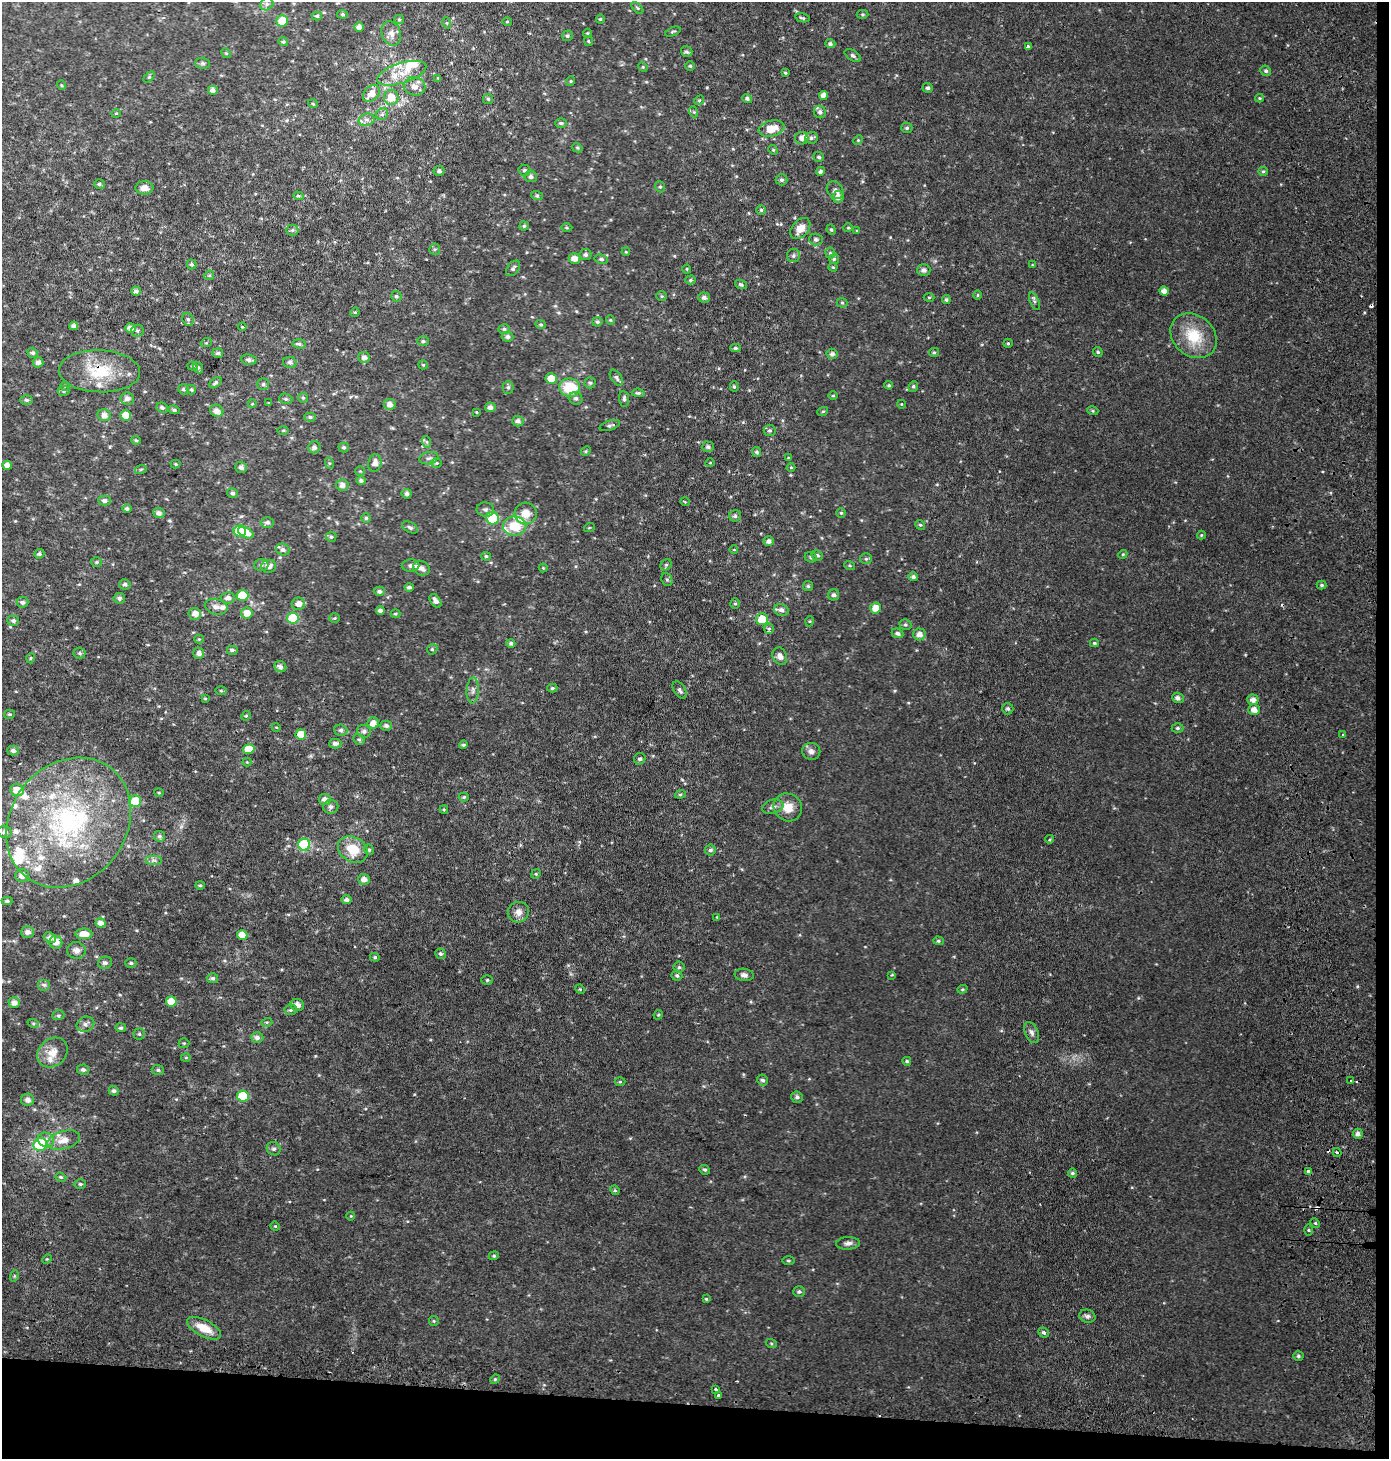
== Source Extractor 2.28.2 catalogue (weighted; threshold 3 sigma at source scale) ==
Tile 9 of 3 x 3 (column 3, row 3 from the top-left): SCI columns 3107-4493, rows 63-1519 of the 4819 x 4478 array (HDU 1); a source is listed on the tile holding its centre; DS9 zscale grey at full resolution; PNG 1391 x 1461 px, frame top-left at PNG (2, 2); each listed source drawn as its Kron ellipse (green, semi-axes under 4 px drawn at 4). Shown black and unused: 5% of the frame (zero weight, under 2 of 3 exposures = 6% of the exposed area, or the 3 px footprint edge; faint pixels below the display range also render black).
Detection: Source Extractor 2.28.2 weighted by HDU 2 'WHT'; one run over the whole footprint, this tile lists its part. Background 0.0305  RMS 0.008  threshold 0.0359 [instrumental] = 3 sigma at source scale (4.5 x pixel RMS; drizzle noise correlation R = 1.50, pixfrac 1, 0.0396/0.0396 arcsec/px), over >= 5 px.
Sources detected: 442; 1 inside a brighter object's white glare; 7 cosmic-ray / hot-pixel residue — neither listed nor drawn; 24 inside a brighter listed object's ellipse — not listed separately; the other 410 listed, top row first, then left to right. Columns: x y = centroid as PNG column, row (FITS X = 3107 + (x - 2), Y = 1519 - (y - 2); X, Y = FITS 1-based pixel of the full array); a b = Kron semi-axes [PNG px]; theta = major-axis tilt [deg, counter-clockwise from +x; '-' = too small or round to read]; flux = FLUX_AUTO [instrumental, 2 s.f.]
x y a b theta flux
267 4 7 6 - 2.1
637 8 7 3 -45 0.95
343 14 5 4 - 1.2
863 14 6 4 -1 1.1
317 16 5 4 - 1.2
802 18 7 4 -13 1.3
399 19 5 4 - 1
600 19 4 4 - 0.95
282 21 6 6 - 14
507 22 5 3 - 0.81
447 23 5 3 - 0.82
359 27 5 4 - 3.5
673 32 8 3 22 1
587 33 4 4 - 0.83
391 34 12 9 -70 4.8
567 36 5 5 - 1.4
588 41 5 4 - 0.85
283 42 5 4 - 1
830 44 5 4 - 2.3
1028 46 3 3 - 2.5
687 52 6 5 - 1.6
226 53 5 4 - 0.93
853 56 9 5 -33 1.9
203 63 7 5 -2 1.7
690 66 5 4 - 1.1
643 67 5 4 - 0.82
1266 71 5 5 - 1.5
402 73 25 10 18 15
785 73 4 3 - 0.87
149 77 6 4 45 1.2
438 78 4 4 - 0.67
571 81 5 4 - 0.92
61 85 5 3 - 0.69
414 86 11 9 -13 4.8
928 88 5 5 - 1.7
213 90 5 4 - 3.2
371 94 9 7 44 7.4
823 95 4 4 - 4.4
391 97 7 7 - 12
747 98 5 4 - 1.9
1259 98 4 4 - 0.85
488 99 5 5 - 1.2
699 100 5 4 - 0.99
313 104 5 3 - 0.64
694 112 5 3 - 0.87
820 112 6 6 - 2.9
116 113 5 4 - 0.88
382 114 6 5 - 1.6
367 120 8 6 19 3
561 123 6 5 - 1.3
907 128 5 5 - 1.5
771 129 13 8 14 13
802 138 6 6 - 4.7
811 138 6 6 - 1.8
858 140 5 4 - 0.86
577 148 5 4 - 0.98
773 150 5 4 - 0.91
819 157 5 5 - 1.4
525 170 6 5 - 1.6
439 171 5 5 - 2
820 171 5 4 - 1.7
1263 171 5 4 - 1
531 177 6 5 - 2.2
782 180 6 5 - 2.2
99 184 5 4 - 1.5
660 187 6 5 - 1.3
144 188 9 6 0 5.5
835 190 9 7 -49 2.9
298 196 5 4 - 1.1
537 196 6 4 -19 1.1
838 197 6 5 - 5.1
761 210 5 5 - 1.1
524 226 4 4 - 1.2
567 228 6 3 0 0.86
848 228 5 4 - 0.88
800 229 12 8 49 9.2
292 230 6 5 - 1.7
831 230 5 4 - 1.2
857 231 4 3 - 0.72
816 239 7 6 - 2.3
435 249 6 5 - 1.2
626 252 4 3 - 0.67
830 253 5 5 - 1.2
585 255 6 5 - 2.1
793 256 6 6 - 2.1
574 259 6 5 - 5.4
601 259 7 4 -9 1.7
834 259 5 5 - 1.2
191 264 5 5 - 1.2
1032 265 4 4 - 0.68
833 267 4 4 - 0.8
513 268 9 5 50 2
687 269 4 4 - 0.82
924 270 7 6 - 2.6
209 275 5 4 - 0.98
690 280 5 4 - 1.2
741 284 6 4 -25 1.7
136 291 5 4 - 2.5
1164 291 5 4 - 4.5
978 295 5 3 - 0.81
396 296 5 5 - 1.5
662 296 5 5 - 1.2
704 297 6 5 - 2.6
929 297 5 3 - 0.84
946 300 4 4 - 1.4
1034 301 9 4 -67 1.6
842 303 5 5 - 1.1
355 312 5 4 - 0.78
188 319 7 5 -68 1.6
610 320 4 4 - 0.87
597 322 5 4 - 1.5
541 324 5 4 - 1.2
74 326 4 4 - 3
242 327 4 3 - 0.6
130 328 5 5 - 4
504 329 5 5 - 1.2
137 331 6 6 - 1.6
1194 336 25 20 -41 27
507 337 6 5 - 2.5
423 341 6 5 - 1.4
206 343 6 3 18 0.83
1008 343 5 4 - 1
299 344 6 5 - 1.6
735 348 5 4 - 1.5
934 352 5 4 - 1.1
1098 352 5 4 - 1.3
33 353 5 5 - 1.5
218 353 5 5 - 1.8
832 354 5 5 - 2.8
364 357 6 5 - 3.3
249 360 7 5 -7 2.2
38 362 5 5 - 2.8
290 362 7 5 -14 2.2
423 365 5 4 - 0.89
193 366 5 4 - 1
198 368 6 4 -67 1.2
99 371 41 21 -2 33
616 378 9 5 -55 2.1
551 379 5 5 - 11
216 383 7 4 41 1.7
590 383 5 5 - 1.3
263 384 5 5 - 1.6
889 385 4 4 - 1.1
65 386 5 5 - 0.94
734 386 5 4 - 1.1
913 386 5 4 - 1.1
508 387 6 5 - 1.5
570 388 10 9 - 27
183 389 5 5 - 1.4
191 390 5 4 - 1.2
64 391 6 5 - 1.3
638 393 6 4 -6 1.6
833 396 5 3 - 0.76
127 398 7 6 - 3.3
303 398 5 5 - 1.2
576 398 7 6 - 2.2
286 399 7 5 -15 1.6
624 399 8 5 -84 1.8
27 400 6 5 - 1.5
269 403 4 3 - 0.59
252 404 4 3 - 0.58
390 404 6 5 - 4.3
901 404 4 3 - 0.46
490 407 5 5 - 3.2
162 408 6 5 - 1.8
174 410 6 4 -9 1.4
217 411 7 5 -27 4.7
823 411 5 3 - 0.86
1093 411 5 3 - 0.86
476 412 4 2 - 0.56
104 415 6 6 - 4.2
125 415 5 5 - 11
310 417 6 4 -2 1.4
518 421 6 5 - 2.8
610 425 11 5 19 1.8
283 430 5 4 - 0.98
770 430 6 6 - 1.5
136 440 5 4 - 0.97
427 442 6 4 -71 1.1
314 447 6 5 - 2.8
344 447 5 5 - 1.3
708 447 6 5 - 2.1
586 451 5 4 - 0.94
757 452 5 4 - 1.6
429 458 10 6 11 2.4
788 458 4 3 - 0.6
329 463 5 3 - 0.91
375 463 9 6 77 4.7
437 463 5 4 - 1
710 463 4 3 - 0.62
176 464 5 4 - 0.92
7 465 5 4 - 3.6
241 467 6 5 - 2.3
791 467 4 3 - 0.65
141 469 6 3 19 0.94
360 471 5 4 - 0.93
361 481 4 4 - 2.2
342 485 6 6 - 3.9
233 493 5 4 - 1.5
407 494 5 4 - 2.5
105 501 6 5 - 2.3
685 502 5 3 - 0.64
127 509 4 4 - 1.7
485 509 9 7 -9 2.4
159 513 6 5 - 2.7
526 513 11 11 - 9.4
841 513 4 4 - 1.1
735 516 6 5 - 1.7
366 518 5 5 - 1.3
493 518 6 6 - 24
267 522 6 5 - 2.1
920 525 5 4 - 1.1
515 526 12 9 1 18
410 527 8 5 -29 1.8
589 528 5 3 - 0.7
240 531 6 5 - 26
246 533 8 5 -26 6.4
1201 535 4 4 - 0.8
331 537 5 5 - 1.4
769 541 5 5 - 3
283 550 7 5 -15 2.4
734 550 4 3 - 0.55
39 554 5 4 - 1.6
1123 554 4 3 - 0.75
817 555 6 5 - 1.5
486 556 5 4 - 1.3
811 557 6 5 - 1.3
866 559 6 5 - 1.5
96 562 6 5 - 1.2
261 565 7 6 - 2
666 565 6 5 - 1.3
850 565 5 3 - 0.9
269 566 7 6 - 4.7
411 566 9 6 2 2.5
421 568 8 7 - 4
543 568 4 4 - 0.72
913 577 5 4 - 2.1
667 579 6 5 - 1.4
125 584 6 5 - 1.8
1322 585 5 4 - 1.2
808 586 5 5 - 1.3
409 587 4 4 - 1.9
379 591 5 4 - 2.4
243 595 6 5 - 23
834 595 5 5 - 2.2
119 598 6 5 - 2
228 598 7 5 -5 3.3
435 601 7 5 -55 3.5
22 602 6 5 - 2.2
298 604 7 6 - 4.3
735 604 5 4 - 1.1
216 607 11 7 -14 4.2
875 608 5 5 - 7.8
380 610 4 4 - 2.8
781 610 7 6 - 3.5
247 613 6 5 - 7.5
195 614 6 5 - 5.7
395 614 5 3 - 0.97
293 618 6 5 - 31
334 618 5 4 - 0.96
762 619 6 6 - 17
13 621 6 5 - 2.1
810 621 5 3 - 0.74
905 625 6 5 - 1.3
769 629 5 5 - 2.2
898 633 6 4 -23 2.2
919 634 6 6 - 4.6
199 639 4 4 - 0.86
511 643 4 4 - 1.7
1094 643 4 3 - 0.95
432 649 5 5 - 1.2
232 650 6 5 - 1.9
80 653 6 5 - 1.4
199 653 5 5 - 3.7
780 656 9 7 -66 4.2
31 658 5 3 - 0.7
280 667 6 5 - 3.3
552 688 5 4 - 1.2
221 690 6 4 -1 0.96
473 690 13 6 87 3.5
680 690 9 5 -56 2.4
205 698 4 3 - 0.8
1178 698 6 5 - 2.9
1253 700 5 5 - 4.5
1008 709 6 5 - 1.6
1254 710 6 5 - 5
9 714 5 4 - 1.2
246 716 5 4 - 0.93
373 723 5 5 - 5.5
386 726 6 5 - 2.5
276 727 4 3 - 0.57
1177 728 6 4 2 1.4
341 730 6 5 - 2.1
364 731 7 6 - 2.3
301 734 5 5 - 11
1343 735 4 2 - 0.76
359 739 6 5 - 1.5
335 744 6 4 2 2.7
463 745 4 4 - 1.3
249 749 6 5 - 12
13 751 6 5 - 2.8
811 751 9 8 - 3.5
640 759 6 5 - 1.7
247 762 4 4 - 0.77
17 790 7 6 - 9.1
159 793 4 4 - 0.85
680 794 5 4 - 1.2
464 797 5 4 - 1.2
325 799 6 5 - 3.9
135 801 6 6 - 21
331 807 7 7 - 2.6
773 807 11 7 16 3.4
788 807 14 13 - 11
444 810 4 4 - 0.87
68 823 69 58 52 180
5 832 7 6 - 2.8
159 836 5 5 - 1.6
1050 839 4 3 - 0.92
304 845 6 6 - 43
353 849 16 12 -33 18
369 850 5 4 - 1.3
710 850 5 5 - 1.8
153 860 8 5 0 2.3
536 874 5 4 - 0.92
22 876 7 6 - 5.3
364 879 6 5 - 4.2
200 885 5 4 - 0.98
346 900 5 4 - 2.5
7 901 5 4 - 1.4
518 912 11 10 - 5.5
717 917 3 3 - 0.51
101 923 5 4 - 4.7
27 932 6 6 - 3.6
84 934 8 5 -2 8
242 935 5 5 - 10
50 938 6 5 - 3.5
938 941 5 4 - 1.1
56 942 6 6 - 5.9
76 950 9 8 - 3.7
441 954 5 5 - 1.7
375 957 5 4 - 1
105 963 7 6 - 2.2
131 963 5 4 - 1.4
679 967 5 5 - 1.5
744 975 9 6 -9 3
892 975 3 2 - 1.2
677 976 5 5 - 1.7
212 978 6 5 - 1.9
487 980 6 5 - 1.2
44 985 6 6 - 1.7
580 989 5 4 - 0.84
962 989 5 4 - 1
171 1001 5 5 - 13
14 1003 5 5 - 4.2
297 1005 6 6 - 4.4
291 1010 6 5 - 1.4
58 1015 6 4 19 1.4
658 1015 5 4 - 0.94
267 1022 5 3 - 0.96
33 1023 6 4 -18 1.1
85 1024 9 7 24 3.1
121 1028 5 4 - 1.4
1032 1033 11 6 -68 3
139 1034 5 5 - 1.3
257 1037 6 5 - 2.6
184 1043 5 5 - 1
53 1053 16 13 43 10
186 1058 5 3 - 0.69
907 1061 4 4 - 1.2
83 1070 6 5 - 2
158 1070 6 5 - 1.5
763 1080 5 5 - 1.9
1351 1081 3 3 - 2.6
620 1082 5 3 - 0.85
114 1091 5 4 - 1.5
243 1096 6 5 - 23
797 1097 6 6 - 2
28 1100 6 6 - 3.8
1358 1134 5 5 - 3.3
46 1140 8 7 - 5.2
64 1140 17 9 16 8.6
40 1144 7 6 - 32
274 1149 7 6 - 2.2
1337 1152 4 2 - 0.89
705 1170 5 4 - 1.5
1309 1172 4 3 - 4
1072 1173 4 4 - 1.6
61 1177 5 4 - 1.1
80 1184 6 5 - 1.4
615 1190 5 4 - 0.95
351 1216 4 3 - 0.64
1315 1223 5 4 - 1
275 1226 5 4 - 0.77
1309 1230 6 4 -89 0.97
848 1243 12 6 3 3.1
494 1256 5 4 - 1
47 1259 5 4 - 0.85
788 1261 6 3 0 0.97
14 1276 6 3 72 0.84
799 1291 6 5 - 1.7
706 1299 4 3 - 0.81
1087 1316 8 6 -15 2.3
434 1321 5 5 - 0.97
204 1328 19 8 -27 14
1044 1333 5 4 - 1.8
771 1343 5 3 - 0.85
1298 1356 5 4 - 1.5
495 1379 5 4 - 1
715 1389 3 3 - 1.7
718 1395 4 3 - 5.8
Overlapping masked pixels (flux is a lower limit): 2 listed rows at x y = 99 371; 1309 1172
Isophote crosses this tile's border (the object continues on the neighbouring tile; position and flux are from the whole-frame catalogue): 1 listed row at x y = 14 1003